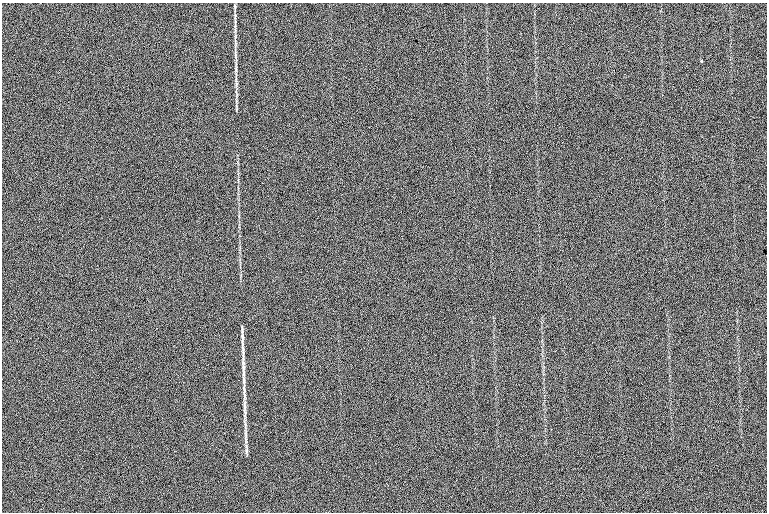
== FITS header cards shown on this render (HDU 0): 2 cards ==
NAXIS1  =                  765
NAXIS2  =                  510

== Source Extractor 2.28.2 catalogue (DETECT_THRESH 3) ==
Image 765 x 510 px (HDU 0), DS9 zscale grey, 1 PNG px = 1 image px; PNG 769 x 514 px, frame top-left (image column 1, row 510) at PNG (2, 3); no overlay
Background 99.1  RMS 16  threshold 46.7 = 3 sigma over >= 5 px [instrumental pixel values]
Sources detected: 5; all 5 listed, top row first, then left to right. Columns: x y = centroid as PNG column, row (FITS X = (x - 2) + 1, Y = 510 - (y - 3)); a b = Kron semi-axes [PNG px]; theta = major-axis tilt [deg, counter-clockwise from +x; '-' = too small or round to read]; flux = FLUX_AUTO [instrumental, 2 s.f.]
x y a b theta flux
701 61 3 3 - 1300
242 343 17 4 -86 5900
243 366 21 5 -90 7600
245 405 20 4 -88 6400
246 436 14 4 -83 3800